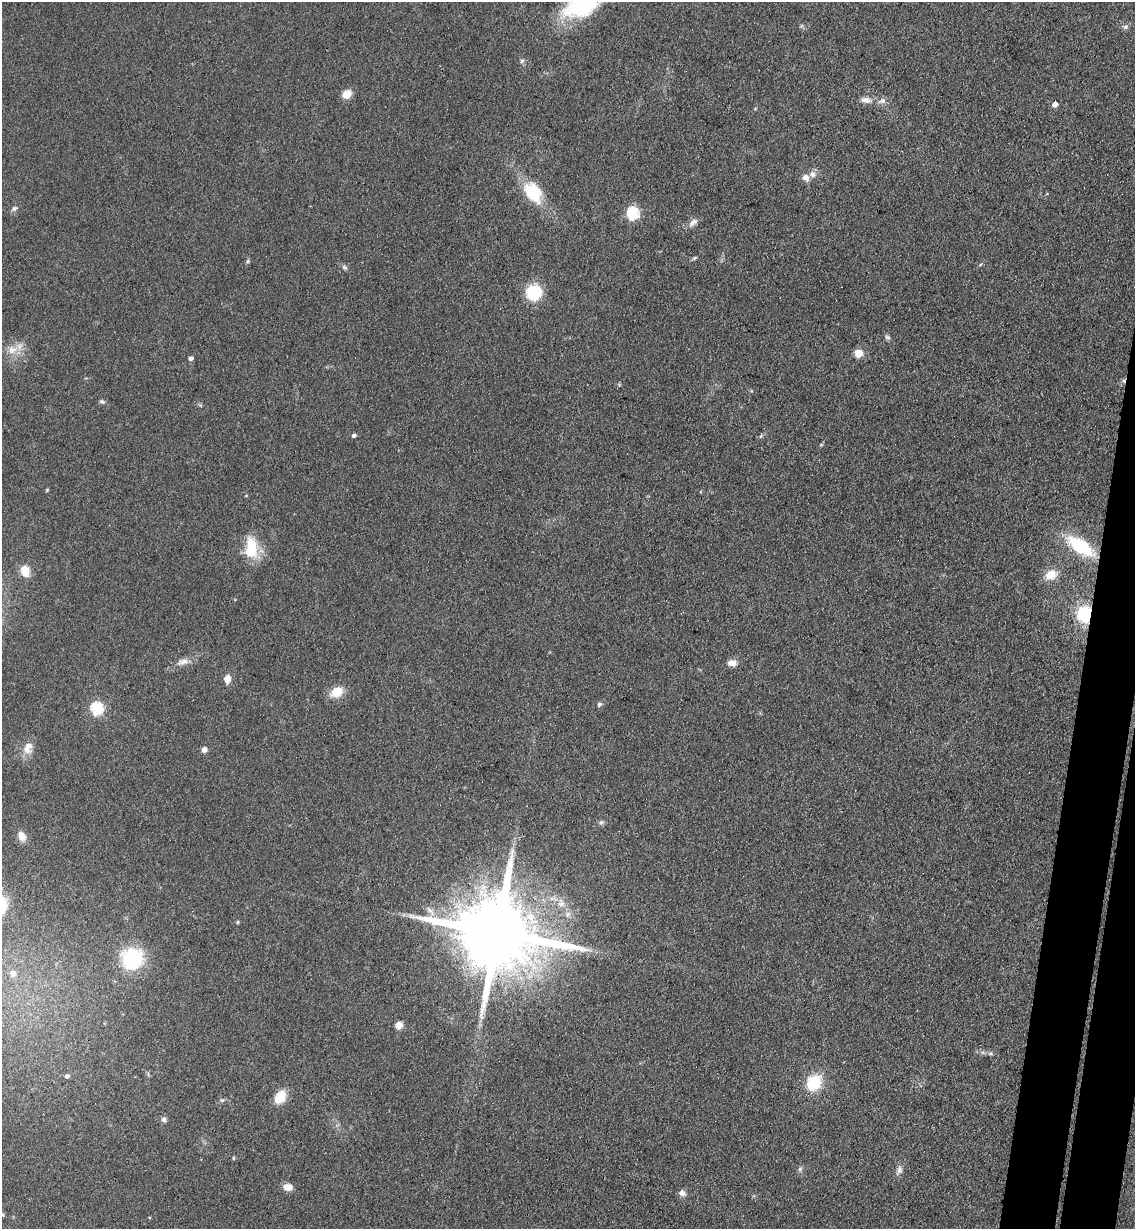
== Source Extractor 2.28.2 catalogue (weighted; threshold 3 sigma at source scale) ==
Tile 6 of 4 x 4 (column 2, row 2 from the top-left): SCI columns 1427-2559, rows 2469-3695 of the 5000 x 4935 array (HDU 1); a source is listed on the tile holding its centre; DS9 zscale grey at full resolution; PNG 1137 x 1231 px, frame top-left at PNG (2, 2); no overlay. Shown black and unused: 4% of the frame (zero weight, under 3 of 4 exposures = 5% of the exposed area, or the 3 px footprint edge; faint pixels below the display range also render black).
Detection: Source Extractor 2.28.2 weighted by HDU 2 'WHT'; one run over the whole footprint, this tile lists its part. Background 0.112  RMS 0.0077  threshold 0.0347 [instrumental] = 3 sigma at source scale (4.5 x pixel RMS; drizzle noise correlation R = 1.50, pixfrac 1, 0.05/0.05 arcsec/px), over >= 5 px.
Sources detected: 60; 1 cosmic-ray / hot-pixel residue — not listed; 3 inside a brighter listed object's ellipse — not listed separately; the other 56 listed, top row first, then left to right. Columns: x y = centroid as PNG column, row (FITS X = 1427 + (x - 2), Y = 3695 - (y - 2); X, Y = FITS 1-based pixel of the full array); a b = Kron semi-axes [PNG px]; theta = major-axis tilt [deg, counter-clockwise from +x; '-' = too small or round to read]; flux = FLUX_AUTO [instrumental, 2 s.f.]
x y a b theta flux
583 3 45 25 36 91
1125 27 8 6 1 2.2
522 61 6 5 - 1.5
347 94 9 8 - 10
866 100 14 8 -6 5.2
882 101 10 7 28 3.2
1055 104 5 5 - 4.6
806 178 10 9 - 4.3
533 193 25 16 -54 32
14 208 8 6 36 2.1
633 213 6 6 - 96
693 222 14 7 43 4.1
695 258 6 4 32 1.1
248 261 5 5 - 1.2
344 267 8 4 -31 1.7
534 292 12 11 - 40
887 337 8 5 -17 1.7
12 349 15 12 17 9.6
858 353 5 5 - 24
191 359 4 4 - 2.8
102 401 8 5 -29 1.6
354 436 5 4 - 1.8
47 490 4 4 - 0.75
252 546 28 15 -81 23
1080 546 26 11 -35 52
25 571 12 9 -77 11
1051 575 13 10 19 11
1084 614 16 13 87 32
183 662 17 8 17 5.8
732 663 10 7 -9 5.7
227 679 10 7 85 5.8
337 692 14 10 33 14
599 704 7 6 - 1.8
97 708 6 6 - 76
28 748 18 12 72 8.5
204 750 7 7 - 2.9
601 822 7 4 2 1.6
22 836 12 8 -59 6.7
2 909 22 12 62 14
237 922 5 4 - 0.99
496 932 25 18 -13 13000
132 959 28 27 - 43
13 974 8 8 - 5.8
399 1025 9 8 - 4.7
991 1053 7 5 7 1.6
67 1076 5 5 - 1.8
814 1082 17 15 53 27
280 1097 13 10 57 17
222 1100 7 4 17 1.3
164 1120 7 7 - 2.3
233 1158 6 3 72 0.74
800 1169 6 5 - 1.6
899 1170 11 7 90 3.4
288 1187 10 7 -6 6.6
682 1193 9 7 -19 3.5
3 1215 5 3 - 0.82
Overlapping masked pixels (flux is a lower limit): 2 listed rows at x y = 1084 614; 496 932
Isophote crosses this tile's border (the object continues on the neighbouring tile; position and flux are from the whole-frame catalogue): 2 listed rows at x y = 583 3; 2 909